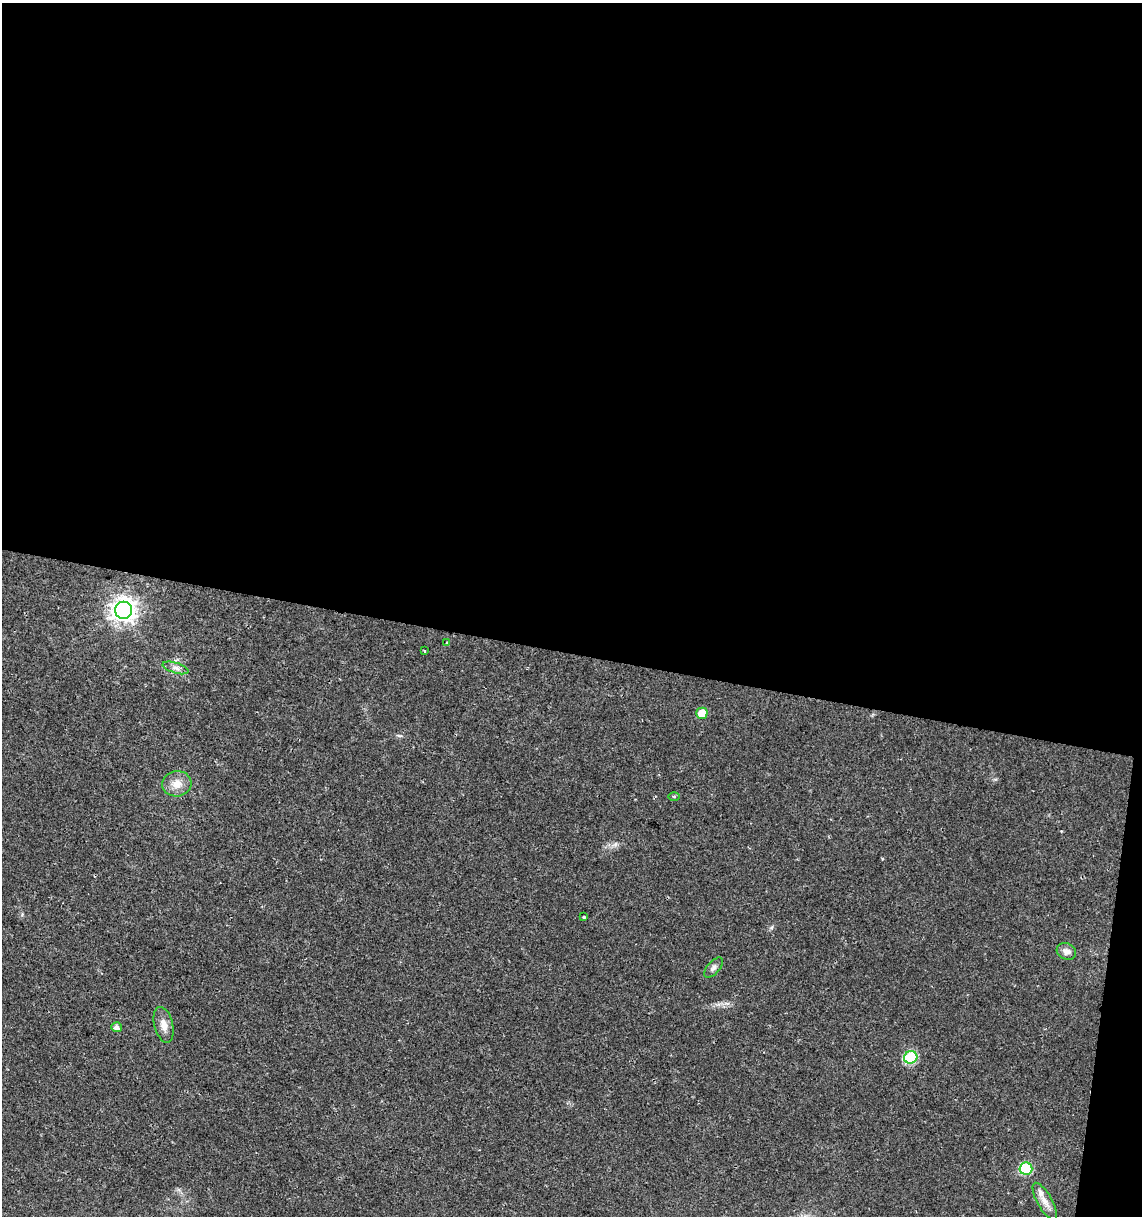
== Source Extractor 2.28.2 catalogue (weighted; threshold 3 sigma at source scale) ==
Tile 4 of 4 x 4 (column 4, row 1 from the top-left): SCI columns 3708-4847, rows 3641-4854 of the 5073 x 4864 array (HDU 1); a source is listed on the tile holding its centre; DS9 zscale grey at full resolution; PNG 1144 x 1218 px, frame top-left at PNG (2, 3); each listed source drawn as its Kron ellipse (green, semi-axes under 4 px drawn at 4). Shown black and unused: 55% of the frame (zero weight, under 2 of 3 exposures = <1% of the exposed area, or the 3 px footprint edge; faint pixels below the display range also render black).
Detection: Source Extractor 2.28.2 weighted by HDU 2 'WHT'; one run over the whole footprint, this tile lists its part. Background 0.0204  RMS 0.0027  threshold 0.0122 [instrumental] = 3 sigma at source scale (4.5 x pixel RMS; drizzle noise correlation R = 1.50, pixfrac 1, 0.0396/0.0396 arcsec/px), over >= 5 px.
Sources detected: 16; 1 inside a brighter listed object's ellipse — not listed separately; the other 15 listed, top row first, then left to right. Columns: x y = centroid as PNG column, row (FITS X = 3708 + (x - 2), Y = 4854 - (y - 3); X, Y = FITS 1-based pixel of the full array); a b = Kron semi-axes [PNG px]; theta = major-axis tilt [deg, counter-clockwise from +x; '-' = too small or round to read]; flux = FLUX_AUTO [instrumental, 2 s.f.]
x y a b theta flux
124 610 8 8 - 230
446 643 3 3 - 0.49
424 651 4 3 - 0.24
176 668 13 5 -17 1.3
702 713 5 5 - 5.1
177 784 14 12 6 3.2
674 796 5 3 - 0.35
584 917 3 3 - 0.37
1066 951 10 8 -27 1.6
713 968 12 6 48 0.97
164 1025 18 9 -76 2.4
117 1027 5 5 - 1.3
911 1057 7 6 - 24
1026 1169 6 6 - 20
1045 1201 21 7 -61 2.5